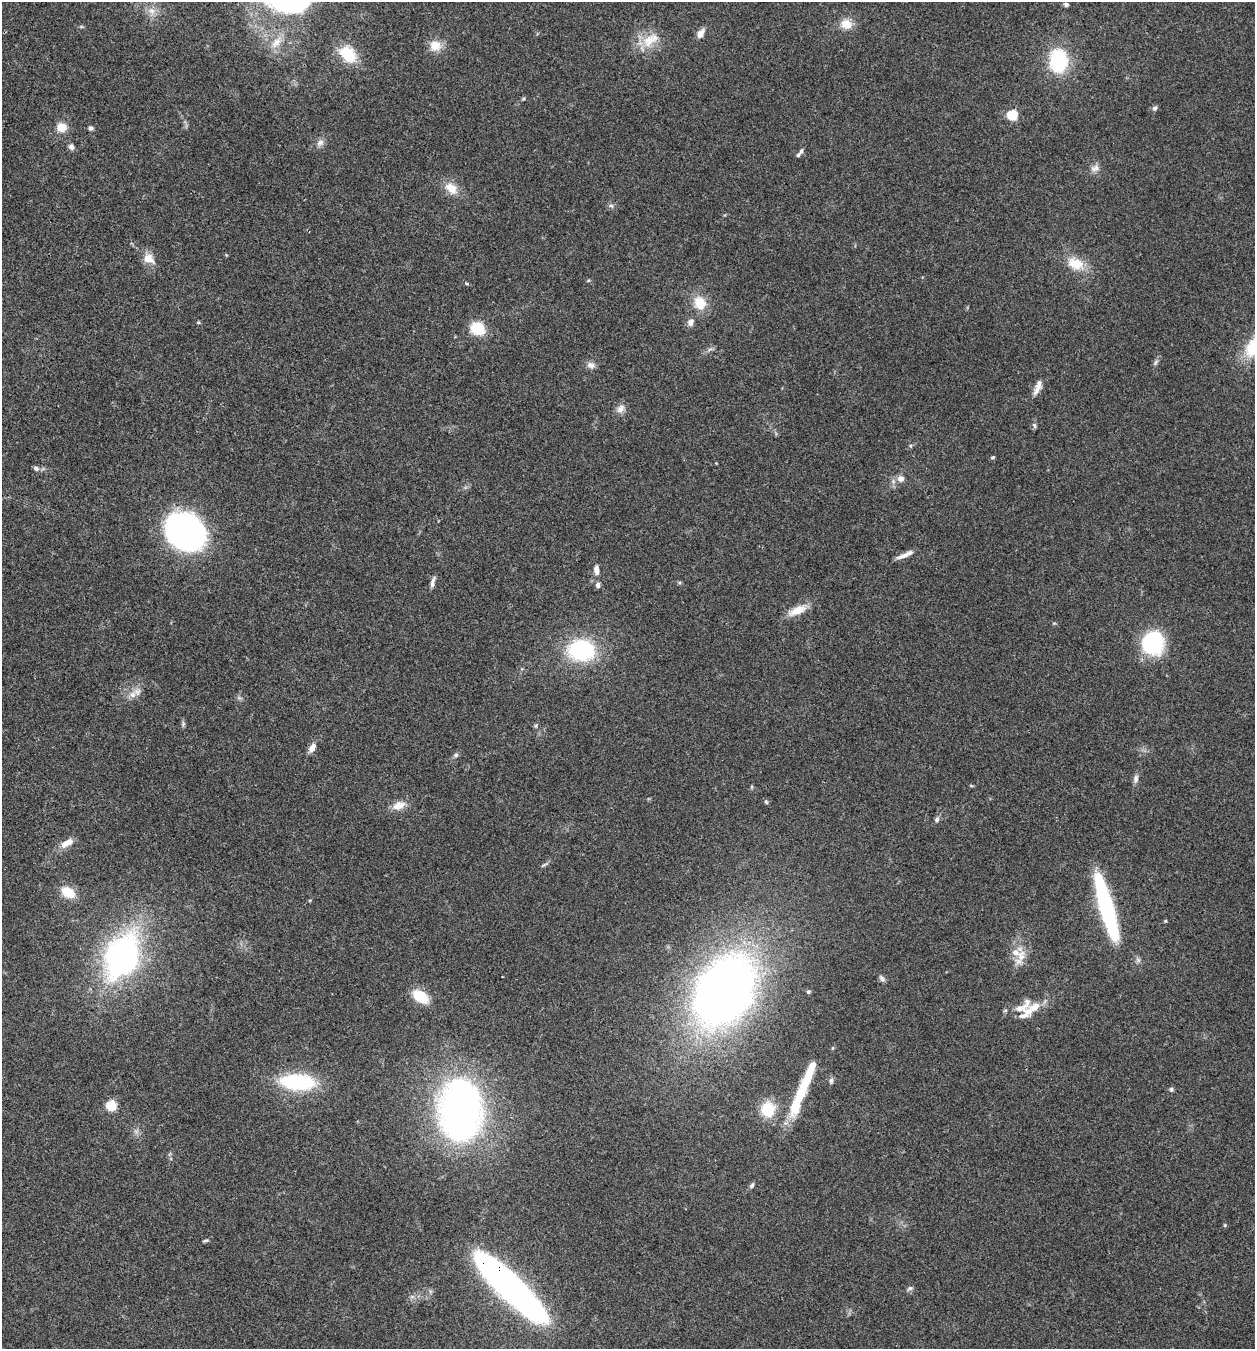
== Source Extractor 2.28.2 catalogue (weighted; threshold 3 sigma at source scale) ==
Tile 11 of 4 x 4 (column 3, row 3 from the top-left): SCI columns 2769-4021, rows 1349-2695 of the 5407 x 5394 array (HDU 1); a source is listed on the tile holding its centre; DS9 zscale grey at full resolution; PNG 1257 x 1351 px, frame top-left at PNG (2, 2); no overlay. Shown black and unused: <1% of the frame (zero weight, under 3 of 4 exposures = <1% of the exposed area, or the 3 px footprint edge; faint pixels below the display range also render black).
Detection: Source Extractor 2.28.2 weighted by HDU 2 'WHT'; one run over the whole footprint, this tile lists its part. Background 0.113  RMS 0.0062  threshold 0.0278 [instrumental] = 3 sigma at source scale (4.5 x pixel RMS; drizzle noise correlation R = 1.50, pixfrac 1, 0.05/0.05 arcsec/px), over >= 5 px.
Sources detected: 83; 1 inside a brighter object's white glare — not listed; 6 inside a brighter listed object's ellipse — not listed separately; the other 76 listed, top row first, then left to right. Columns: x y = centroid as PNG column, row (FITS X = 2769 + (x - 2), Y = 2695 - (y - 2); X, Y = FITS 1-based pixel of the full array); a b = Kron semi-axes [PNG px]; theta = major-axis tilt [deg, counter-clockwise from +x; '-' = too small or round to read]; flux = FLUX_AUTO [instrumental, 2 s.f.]
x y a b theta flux
1066 4 6 6 - 1.3
293 7 49 17 -9 47
152 11 10 8 -31 3.8
846 24 15 13 -19 8
701 33 12 7 60 4
651 40 28 14 35 13
276 42 18 9 49 7
435 46 15 13 -8 8.6
348 54 22 15 -43 21
1058 61 23 17 -88 45
1155 108 7 6 - 1.5
1012 115 5 5 - 42
62 127 12 12 - 7.3
90 128 6 5 - 1.6
320 143 11 8 41 3
71 147 8 6 -55 2
801 151 7 6 - 1.6
1095 168 12 9 21 3.5
451 188 18 12 -45 9
611 206 7 4 -1 1.2
149 259 17 12 -32 7.1
1075 264 23 15 -21 14
466 284 7 3 -19 0.78
700 303 18 14 -62 13
691 322 10 8 72 3.2
478 328 15 13 -31 17
1155 362 8 5 70 1.4
591 365 12 8 -14 3.1
1037 388 19 8 62 4.5
621 409 13 9 44 3.8
1034 425 8 5 -70 1.3
993 457 5 4 - 0.88
36 468 7 6 - 1.9
901 479 9 8 - 3.5
185 532 29 23 -40 270
905 555 22 5 24 4.7
596 570 11 6 -83 4.1
433 582 14 4 74 2.5
598 585 6 6 - 2
797 610 25 10 24 9.8
1153 643 24 22 81 46
581 650 26 21 -6 60
133 695 11 9 63 4.6
183 724 8 5 66 1.3
536 726 6 4 -73 0.8
312 748 11 7 59 4.5
456 755 7 5 23 1.3
1136 779 13 6 82 2.6
752 787 6 3 -72 0.68
766 802 6 5 - 0.92
399 805 18 11 22 6.8
937 819 7 6 - 1.6
67 843 19 8 32 6.5
544 865 11 3 32 1.2
68 892 15 9 -33 14
1106 907 50 9 -75 130
1165 921 4 4 - 0.7
1015 952 19 15 40 9.6
122 956 32 23 68 210
882 978 10 6 -51 1.8
725 991 55 40 59 550
808 992 4 4 - 1.2
420 996 16 10 -36 19
1022 1007 26 12 36 9.1
808 1074 42 9 67 20
831 1081 8 5 -87 1.8
297 1082 33 14 -4 60
1171 1089 7 5 -77 1.1
111 1106 5 5 - 36
768 1109 18 16 -85 17
460 1110 56 39 -89 270
752 1185 8 5 66 1.4
1225 1225 5 4 - 0.69
205 1241 8 3 6 0.88
509 1287 75 18 -44 290
910 1288 8 6 30 1.5
Overlapping masked pixels (flux is a lower limit): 1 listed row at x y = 509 1287
Isophote crosses this tile's border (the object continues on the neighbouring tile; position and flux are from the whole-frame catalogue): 1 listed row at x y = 293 7